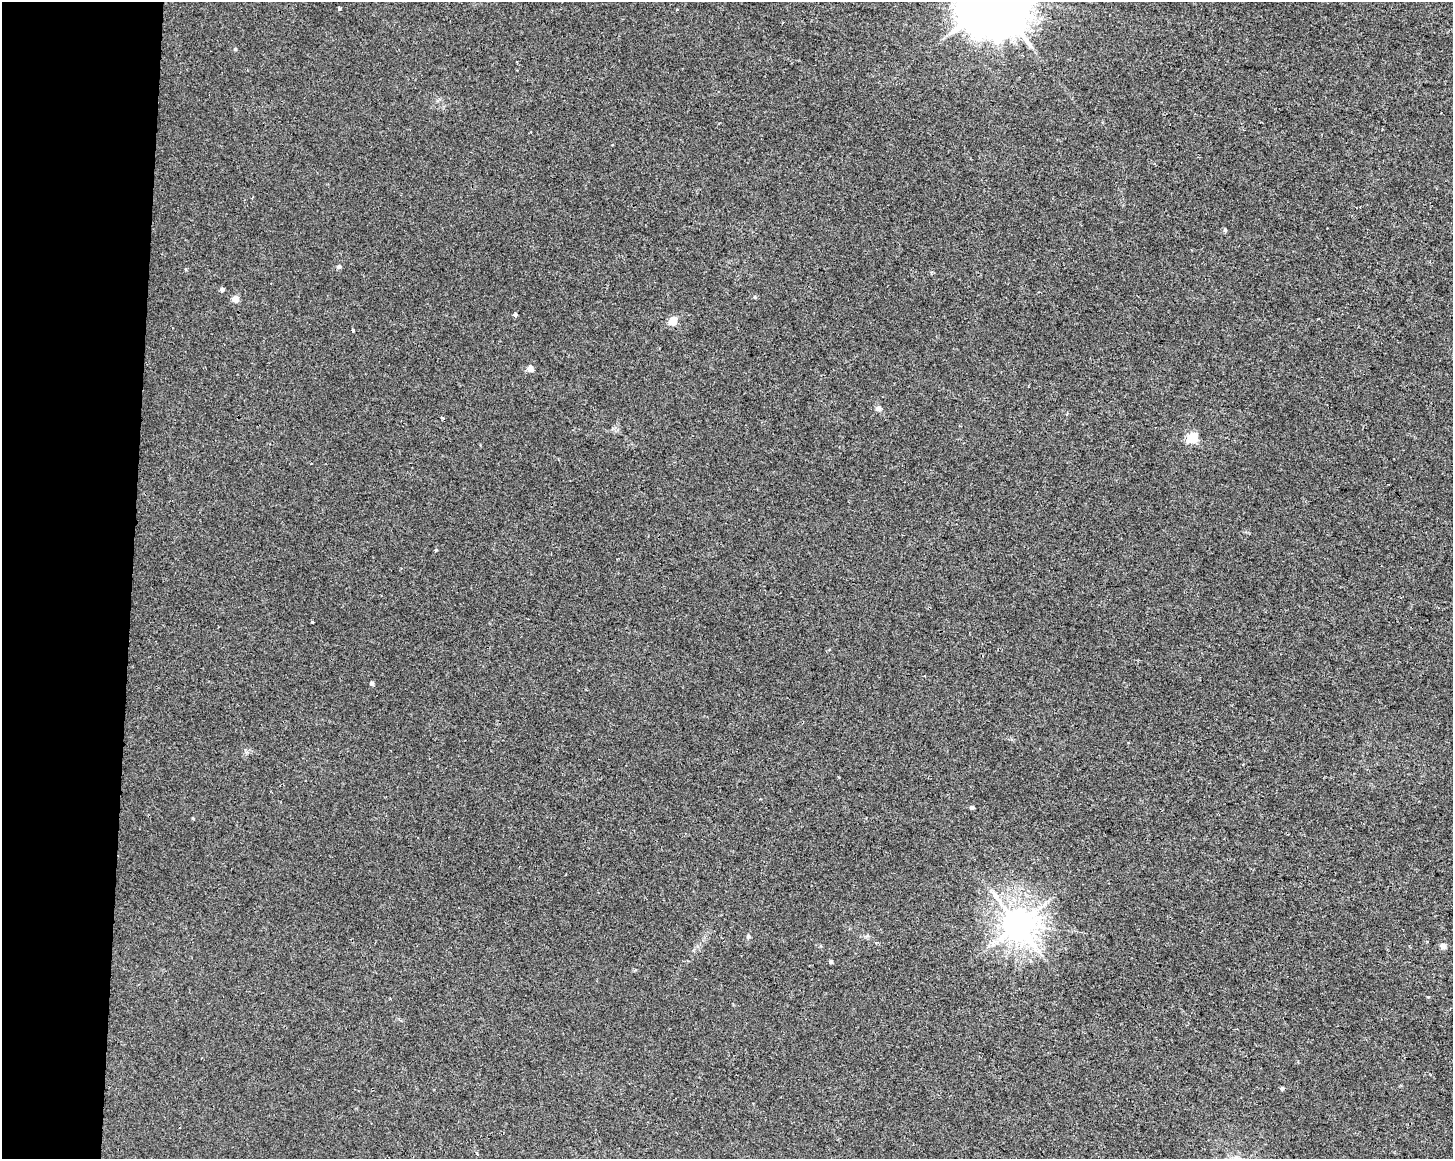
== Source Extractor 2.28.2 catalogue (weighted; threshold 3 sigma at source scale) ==
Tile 4 of 3 x 4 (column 1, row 2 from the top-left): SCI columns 284-1734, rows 2315-3471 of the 4863 x 4635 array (HDU 1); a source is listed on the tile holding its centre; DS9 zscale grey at full resolution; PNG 1455 x 1161 px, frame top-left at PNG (2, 2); no overlay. Shown black and unused: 9% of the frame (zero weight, under 2 of 3 exposures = <1% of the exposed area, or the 3 px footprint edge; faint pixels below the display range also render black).
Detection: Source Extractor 2.28.2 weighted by HDU 2 'WHT'; one run over the whole footprint, this tile lists its part. Background 0.00708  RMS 0.0047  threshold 0.021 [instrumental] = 3 sigma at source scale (4.5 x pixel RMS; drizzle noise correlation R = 1.50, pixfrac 1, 0.0396/0.0396 arcsec/px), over >= 5 px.
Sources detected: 27; all 27 listed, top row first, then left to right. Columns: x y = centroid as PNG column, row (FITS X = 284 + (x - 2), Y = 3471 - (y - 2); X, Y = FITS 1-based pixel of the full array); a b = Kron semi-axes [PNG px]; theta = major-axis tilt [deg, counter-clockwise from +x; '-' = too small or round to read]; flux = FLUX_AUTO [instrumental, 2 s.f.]
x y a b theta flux
339 8 3 3 - 1.3
235 49 4 4 - 0.53
1225 230 5 4 - 0.71
339 267 7 5 2 1
931 273 5 3 - 0.55
222 289 4 4 - 1.6
755 297 5 3 - 0.45
235 299 4 4 - 8
515 315 3 3 - 3
673 321 5 5 - 13
353 330 3 3 - 0.67
530 368 5 4 - 5.8
879 408 8 7 - 1.6
442 418 3 3 - 0.83
1192 438 5 5 - 34
436 550 4 3 - 0.61
312 622 3 3 - 0.7
372 683 4 4 - 1.5
972 808 4 4 - 1.2
193 819 5 3 - 0.41
1017 924 9 9 - 910
748 936 6 5 - 0.74
1443 946 8 8 - 1.8
831 962 4 4 - 0.92
1428 997 3 3 - 0.6
1282 1088 4 3 - 1.3
477 1153 5 3 - 0.59